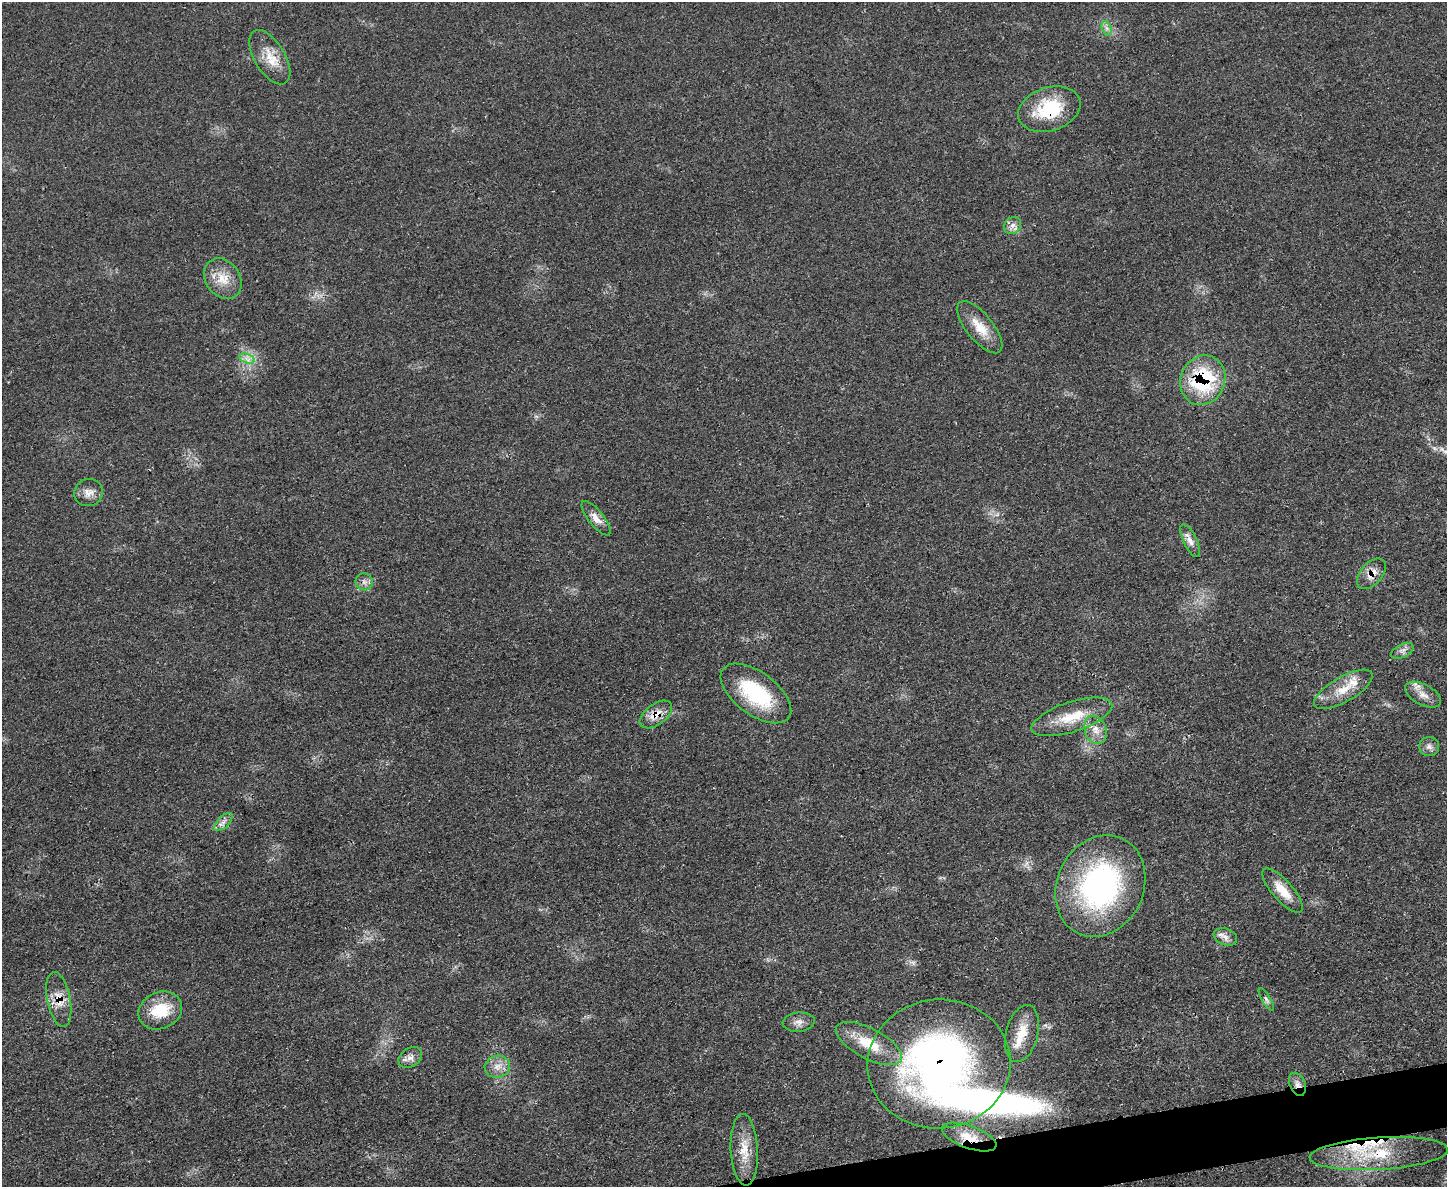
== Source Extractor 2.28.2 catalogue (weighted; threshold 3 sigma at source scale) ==
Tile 5 of 3 x 4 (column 2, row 2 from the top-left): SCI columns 1603-3047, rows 2388-3572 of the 4748 x 4760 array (HDU 1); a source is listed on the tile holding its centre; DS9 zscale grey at full resolution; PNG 1449 x 1189 px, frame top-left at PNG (2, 2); each listed source drawn as its Kron ellipse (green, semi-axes under 4 px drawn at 4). Shown black and unused: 2% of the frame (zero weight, under 3 of 4 exposures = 2% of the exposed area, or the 3 px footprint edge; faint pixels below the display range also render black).
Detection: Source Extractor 2.28.2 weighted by HDU 2 'WHT'; one run over the whole footprint, this tile lists its part. Background 0.0464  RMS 0.0051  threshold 0.0228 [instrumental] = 3 sigma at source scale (4.5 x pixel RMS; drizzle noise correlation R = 1.50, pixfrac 1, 0.05/0.05 arcsec/px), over >= 5 px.
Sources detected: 44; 1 inside a brighter object's white glare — neither listed nor drawn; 5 inside a brighter listed object's ellipse — not listed separately; the other 38 listed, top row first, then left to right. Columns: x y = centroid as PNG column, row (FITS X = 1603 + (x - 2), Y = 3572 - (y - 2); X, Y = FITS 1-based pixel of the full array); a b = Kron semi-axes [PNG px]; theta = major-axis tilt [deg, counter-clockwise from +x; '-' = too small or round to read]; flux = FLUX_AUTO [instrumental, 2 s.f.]
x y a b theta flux
1106 28 7 4 -71 1.6
270 57 30 15 -58 11
1049 109 32 21 18 29
1013 225 9 8 - 2.7
223 279 22 17 -53 9.9
980 327 32 13 -51 11
247 359 8 4 -19 2
1203 380 25 22 67 48
89 493 14 13 - 4.5
596 518 21 7 -51 4.6
1190 541 18 6 -64 3.7
1371 574 18 11 49 5.9
364 582 8 8 - 2.4
1402 651 12 6 27 2.4
1343 689 33 12 30 11
756 693 41 21 -36 38
1423 695 19 10 -28 5.3
656 714 18 10 36 7.2
1072 717 42 15 18 17
1095 730 14 10 -71 5.2
1429 747 10 9 - 2.5
223 822 11 5 46 2.6
1100 886 52 43 65 110
1282 891 28 10 -48 9.3
1225 937 12 8 -21 3
59 999 28 11 -79 8.8
1266 999 12 4 -59 1.4
160 1010 22 18 24 18
799 1022 16 9 6 3.6
1022 1033 29 16 76 12
869 1044 36 15 -28 17
410 1057 12 9 34 3.5
939 1064 72 64 5 250
497 1067 13 11 13 5.1
1297 1084 12 8 -68 2.9
969 1137 29 11 -20 12
744 1150 36 13 -87 12
1379 1154 69 16 3 31
Overlapping masked pixels (flux is a lower limit): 9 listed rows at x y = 1049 109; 1203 380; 1371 574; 656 714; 59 999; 939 1064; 1297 1084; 969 1137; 1379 1154